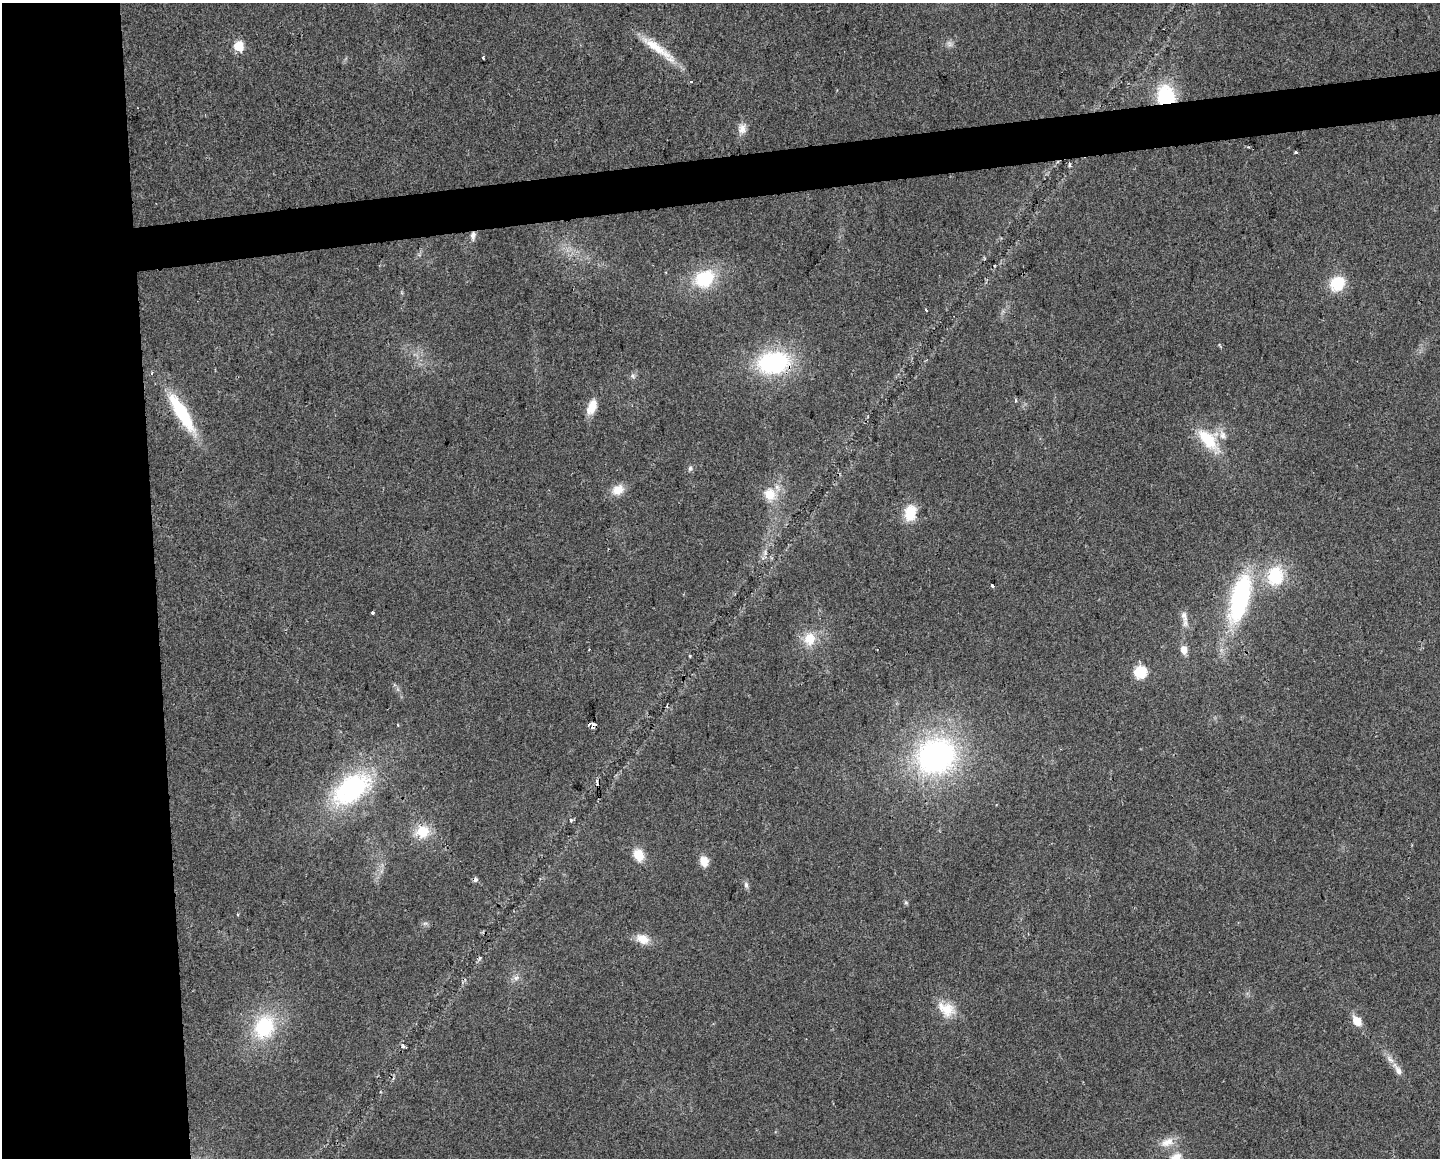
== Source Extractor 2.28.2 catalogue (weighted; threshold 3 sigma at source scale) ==
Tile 7 of 3 x 4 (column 1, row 3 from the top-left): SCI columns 11-1448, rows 1157-2312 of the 4379 x 4624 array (HDU 1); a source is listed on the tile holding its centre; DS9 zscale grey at full resolution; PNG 1442 x 1160 px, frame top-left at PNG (2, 3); no overlay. Shown black and unused: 14% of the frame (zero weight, under 2 of 3 exposures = <1% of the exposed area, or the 3 px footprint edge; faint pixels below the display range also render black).
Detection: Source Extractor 2.28.2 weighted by HDU 2 'WHT'; one run over the whole footprint, this tile lists its part. Background 0.0451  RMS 0.0067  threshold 0.0301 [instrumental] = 3 sigma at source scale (4.5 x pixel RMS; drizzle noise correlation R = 1.50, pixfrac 1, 0.0396/0.0396 arcsec/px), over >= 5 px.
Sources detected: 60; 4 cosmic-ray / hot-pixel residue — not listed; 2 inside a brighter listed object's ellipse — not listed separately; the other 54 listed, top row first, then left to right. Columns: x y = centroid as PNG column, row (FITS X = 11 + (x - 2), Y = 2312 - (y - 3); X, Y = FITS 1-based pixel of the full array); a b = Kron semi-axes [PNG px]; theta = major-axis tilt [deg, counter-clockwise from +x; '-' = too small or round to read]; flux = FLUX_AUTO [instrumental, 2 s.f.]
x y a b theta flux
949 44 9 6 -56 2.4
239 46 6 6 - 27
658 49 56 10 -36 19
483 57 3 3 - 1.2
1166 96 18 15 -77 47
742 129 14 11 85 5.2
1296 152 3 2 - 1.1
1069 165 6 4 82 1.1
473 235 11 6 84 3.1
704 279 21 17 37 36
1337 283 15 13 48 24
926 310 3 3 - 1
773 363 29 20 10 88
152 373 4 3 - 0.74
633 376 8 6 -66 1.9
1015 401 4 3 - 1.1
592 407 20 10 67 9.6
182 413 50 12 -59 46
1208 439 33 16 -49 27
690 468 7 5 74 1.5
618 490 16 12 23 8.6
770 494 17 15 -53 14
910 513 16 12 80 18
765 553 9 3 -85 1.8
1275 576 22 17 84 32
992 586 3 3 - 4.3
1240 598 45 17 75 110
373 613 3 3 - 3
1184 616 17 8 -77 4.9
809 639 17 15 86 14
589 649 3 2 - 0.74
1184 650 9 7 -80 6.2
1140 672 7 6 - 67
593 725 4 3 - 120
936 756 47 41 26 170
351 789 45 25 38 100
571 820 5 4 - 1
422 832 18 16 14 16
639 855 13 10 -69 12
704 862 12 9 -80 7.4
746 885 9 5 -83 2.1
906 903 7 4 -62 1.1
237 914 4 3 - 0.62
425 923 7 4 18 1.3
642 939 15 10 -26 9.4
480 958 6 4 88 1
516 978 7 6 - 2.3
946 1009 25 17 -30 15
1357 1021 10 7 -53 10
264 1027 33 25 66 47
403 1046 5 4 - 1.1
1398 1070 15 8 -64 4.6
1167 1142 20 11 22 8.5
1176 1158 17 13 50 10
Overlapping masked pixels (flux is a lower limit): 4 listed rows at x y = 1166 96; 473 235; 773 363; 593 725
Isophote crosses this tile's border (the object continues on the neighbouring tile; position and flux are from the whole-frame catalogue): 1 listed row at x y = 1176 1158